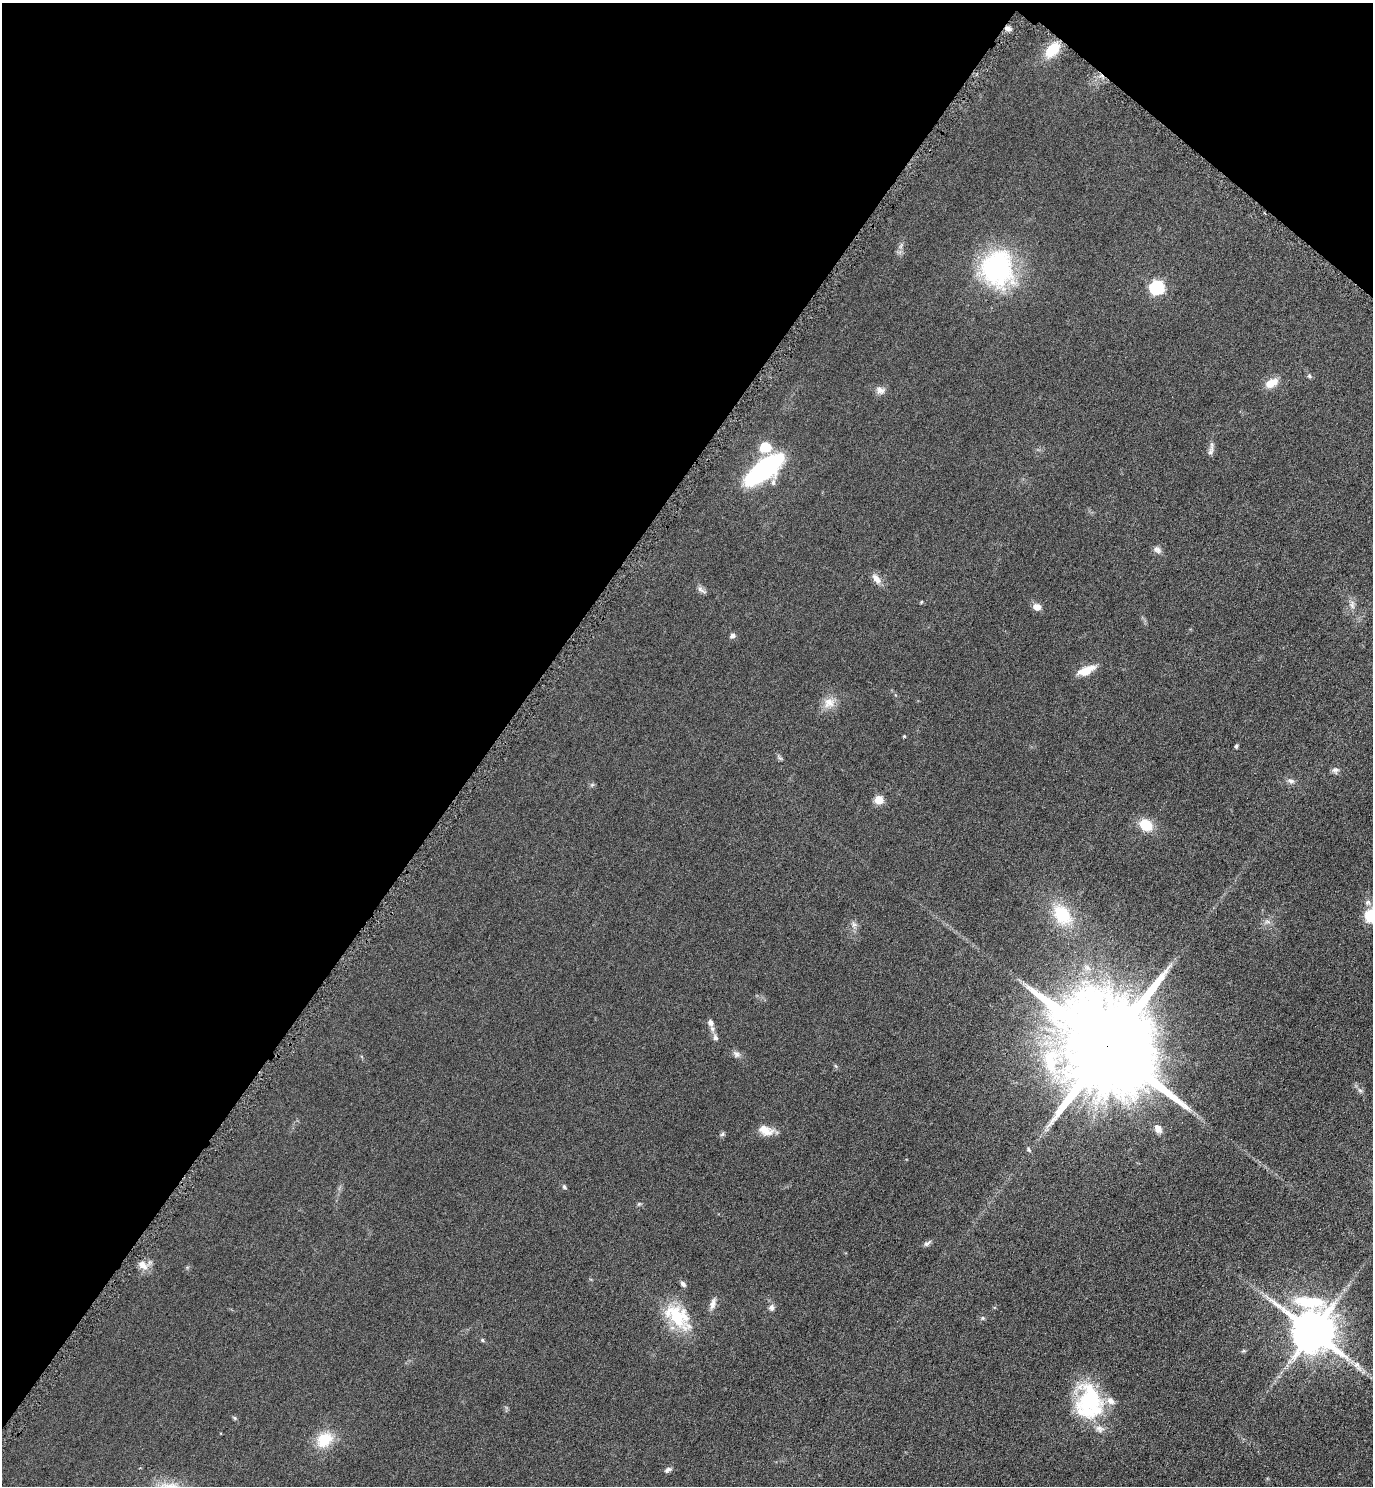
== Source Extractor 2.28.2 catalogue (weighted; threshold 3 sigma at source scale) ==
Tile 2 of 4 x 4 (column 2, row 1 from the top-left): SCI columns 1541-2911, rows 4463-5946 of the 5965 x 5960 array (HDU 1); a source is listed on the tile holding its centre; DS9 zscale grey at full resolution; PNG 1375 x 1488 px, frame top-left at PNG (2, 3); no overlay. Shown black and unused: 38% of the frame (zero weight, under 4 of 8 exposures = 1% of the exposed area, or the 3 px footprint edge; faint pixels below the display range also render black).
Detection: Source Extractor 2.28.2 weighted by HDU 2 'WHT'; one run over the whole footprint, this tile lists its part. Background 0.059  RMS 0.0082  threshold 0.0334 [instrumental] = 3 sigma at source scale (4.09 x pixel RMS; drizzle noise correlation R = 1.36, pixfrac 0.8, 0.05/0.05 arcsec/px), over >= 5 px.
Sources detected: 59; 3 inside a brighter listed object's ellipse — not listed separately; the other 56 listed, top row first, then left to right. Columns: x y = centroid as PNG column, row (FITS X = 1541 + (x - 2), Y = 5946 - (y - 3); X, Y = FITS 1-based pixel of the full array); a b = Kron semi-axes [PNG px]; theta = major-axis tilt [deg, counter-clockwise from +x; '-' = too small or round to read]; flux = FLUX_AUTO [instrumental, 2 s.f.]
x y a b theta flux
1007 28 9 5 -25 2.6
1052 50 16 9 48 21
901 246 7 4 71 1.7
997 268 46 40 -84 96
1157 287 6 6 - 110
1309 376 6 6 - 1.4
1271 383 17 10 28 8.6
880 390 13 10 -11 4.1
765 447 11 10 - 17
1211 451 16 6 73 3
764 469 28 11 38 170
1157 550 11 8 -38 3
876 579 15 7 -50 5.4
701 590 15 5 -33 2.5
921 602 5 3 - 0.58
1352 605 12 6 -89 3.3
1037 607 10 8 -12 4.6
732 636 7 6 - 2.2
1086 671 19 8 22 12
829 703 16 14 19 8.4
904 736 3 3 - 0.79
1236 746 5 4 - 1.3
1335 770 9 8 - 2.6
1291 781 10 7 -9 2.7
879 800 5 5 - 27
1146 825 14 10 -30 17
1368 902 8 7 - 2.5
1062 915 29 20 -51 29
1371 916 12 11 - 23
1267 922 9 4 -8 1.9
854 924 9 6 -89 2.6
710 1022 9 7 -70 3.6
715 1038 9 6 -67 2.5
1108 1047 29 23 -44 21000
736 1054 11 7 -49 2.8
1360 1090 7 5 -30 1.6
1158 1128 12 9 -60 5.1
766 1130 17 10 -26 9.7
722 1134 7 5 45 1.3
1029 1150 7 5 -55 1.3
564 1187 7 5 -48 1.4
927 1243 12 5 34 2.1
143 1266 15 9 -56 6.2
683 1284 7 5 -47 2.3
1267 1297 14 3 -53 2.3
713 1304 16 6 78 4.1
772 1307 8 8 - 2.7
677 1315 36 24 -35 35
982 1318 5 5 - 1.1
1313 1331 14 12 -71 3000
482 1340 5 4 - 0.98
1357 1366 19 8 -58 6.9
1090 1400 41 33 -72 60
234 1418 6 4 -60 1
324 1440 24 18 37 19
668 1470 10 6 28 2.1
Overlapping masked pixels (flux is a lower limit): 2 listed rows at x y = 1007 28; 1108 1047
Isophote crosses this tile's border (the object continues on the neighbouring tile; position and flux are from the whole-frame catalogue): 1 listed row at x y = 1371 916